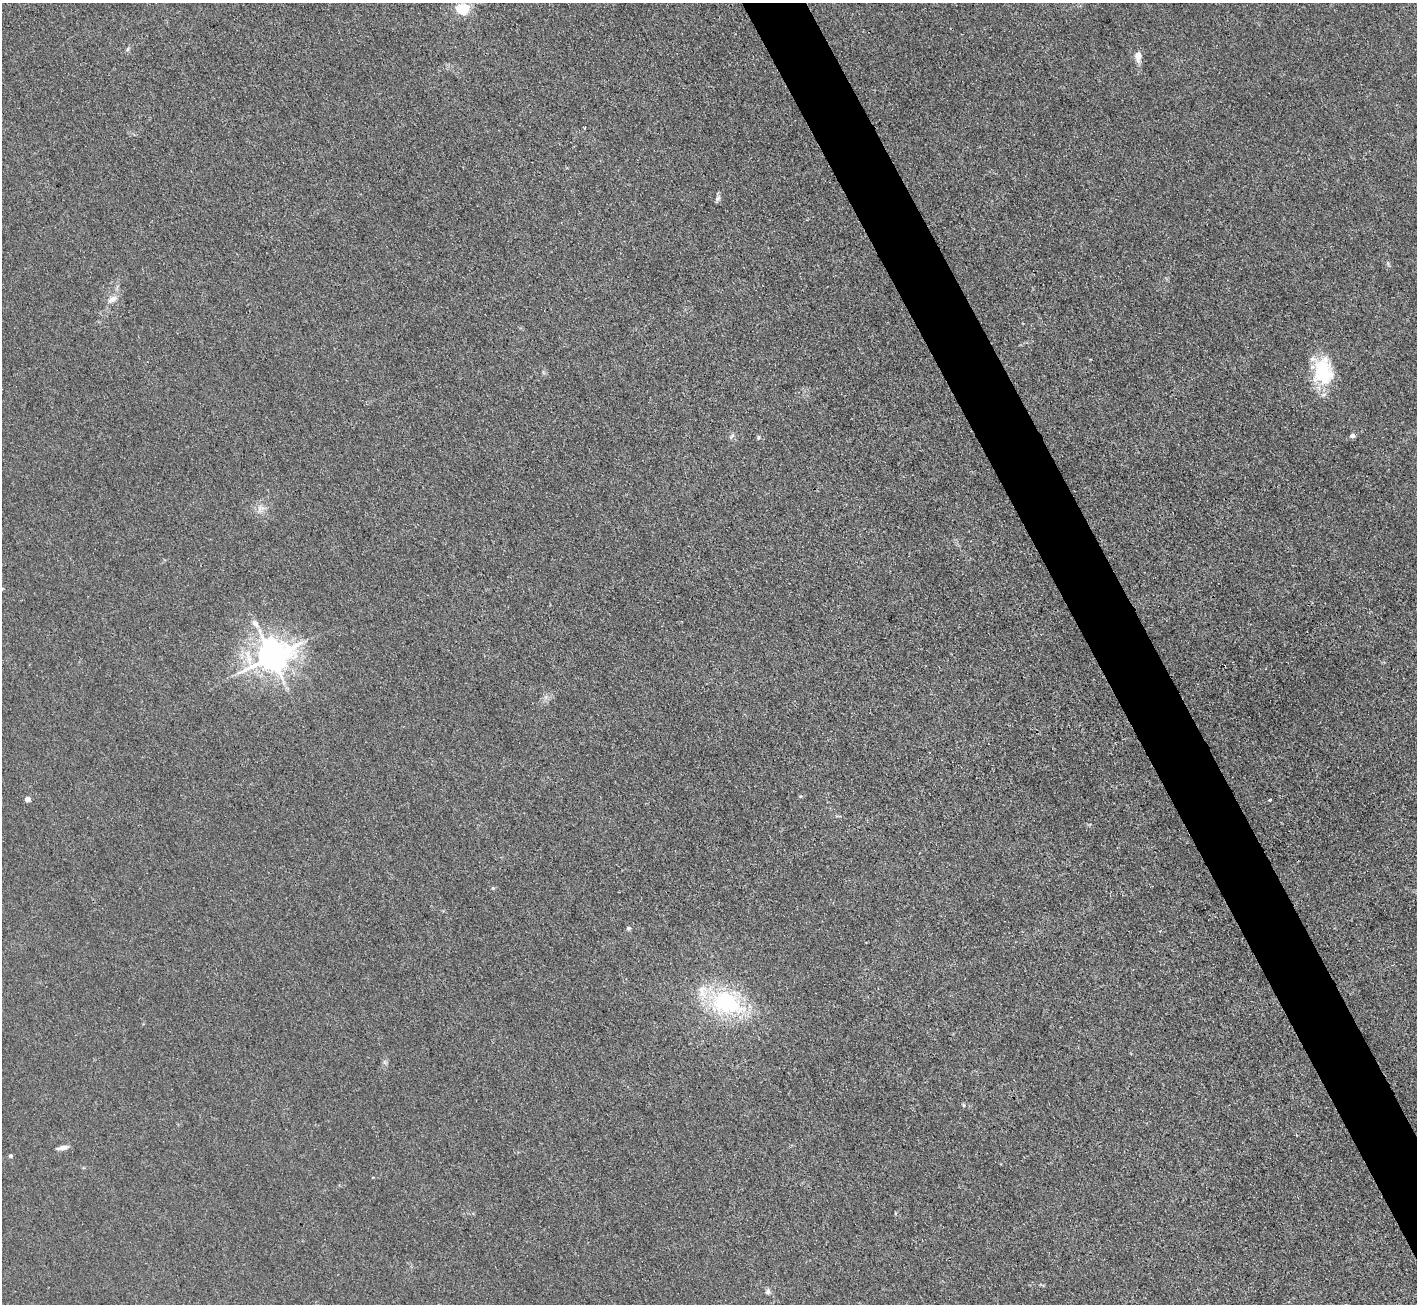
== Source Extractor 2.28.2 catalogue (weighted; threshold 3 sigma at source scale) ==
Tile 6 of 4 x 4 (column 2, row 2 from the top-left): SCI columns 1417-2831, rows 2760-4061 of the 5662 x 5652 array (HDU 1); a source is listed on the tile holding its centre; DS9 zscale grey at full resolution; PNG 1419 x 1306 px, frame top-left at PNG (2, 3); no overlay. Shown black and unused: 4% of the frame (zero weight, under 3 of 4 exposures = <1% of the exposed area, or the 3 px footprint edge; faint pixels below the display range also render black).
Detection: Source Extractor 2.28.2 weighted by HDU 2 'WHT'; one run over the whole footprint, this tile lists its part. Background 0.0243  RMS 0.0047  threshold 0.0209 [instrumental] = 3 sigma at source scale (4.5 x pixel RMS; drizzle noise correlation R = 1.50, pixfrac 1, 0.05/0.05 arcsec/px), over >= 5 px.
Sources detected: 23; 1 inside a brighter listed object's ellipse — not listed separately; the other 22 listed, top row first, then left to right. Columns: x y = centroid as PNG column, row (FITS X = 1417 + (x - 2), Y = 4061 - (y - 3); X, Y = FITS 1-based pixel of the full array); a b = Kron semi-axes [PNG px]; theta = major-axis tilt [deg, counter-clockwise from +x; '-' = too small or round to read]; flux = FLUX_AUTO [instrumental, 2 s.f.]
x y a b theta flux
462 9 6 5 - 52
127 49 6 4 88 0.75
1138 56 14 8 -89 3.7
585 128 3 2 - 0.5
718 198 9 6 62 1.3
113 299 12 8 33 2.8
1323 371 32 24 -83 25
732 436 9 3 46 0.75
1352 436 6 5 - 1.3
758 437 7 4 -89 0.6
261 508 12 8 19 3
255 624 13 8 -50 3.2
272 656 11 9 20 910
800 796 5 3 - 0.46
27 799 4 4 - 3.4
1270 799 3 3 - 0.79
628 928 6 5 - 0.84
726 1003 41 26 -24 50
964 1105 6 4 -87 0.51
63 1148 12 5 11 2.5
10 1156 5 5 - 0.78
768 1291 8 6 68 1.3
Unlisted compact peaks at least as high as the median listed source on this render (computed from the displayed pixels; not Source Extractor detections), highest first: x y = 493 888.